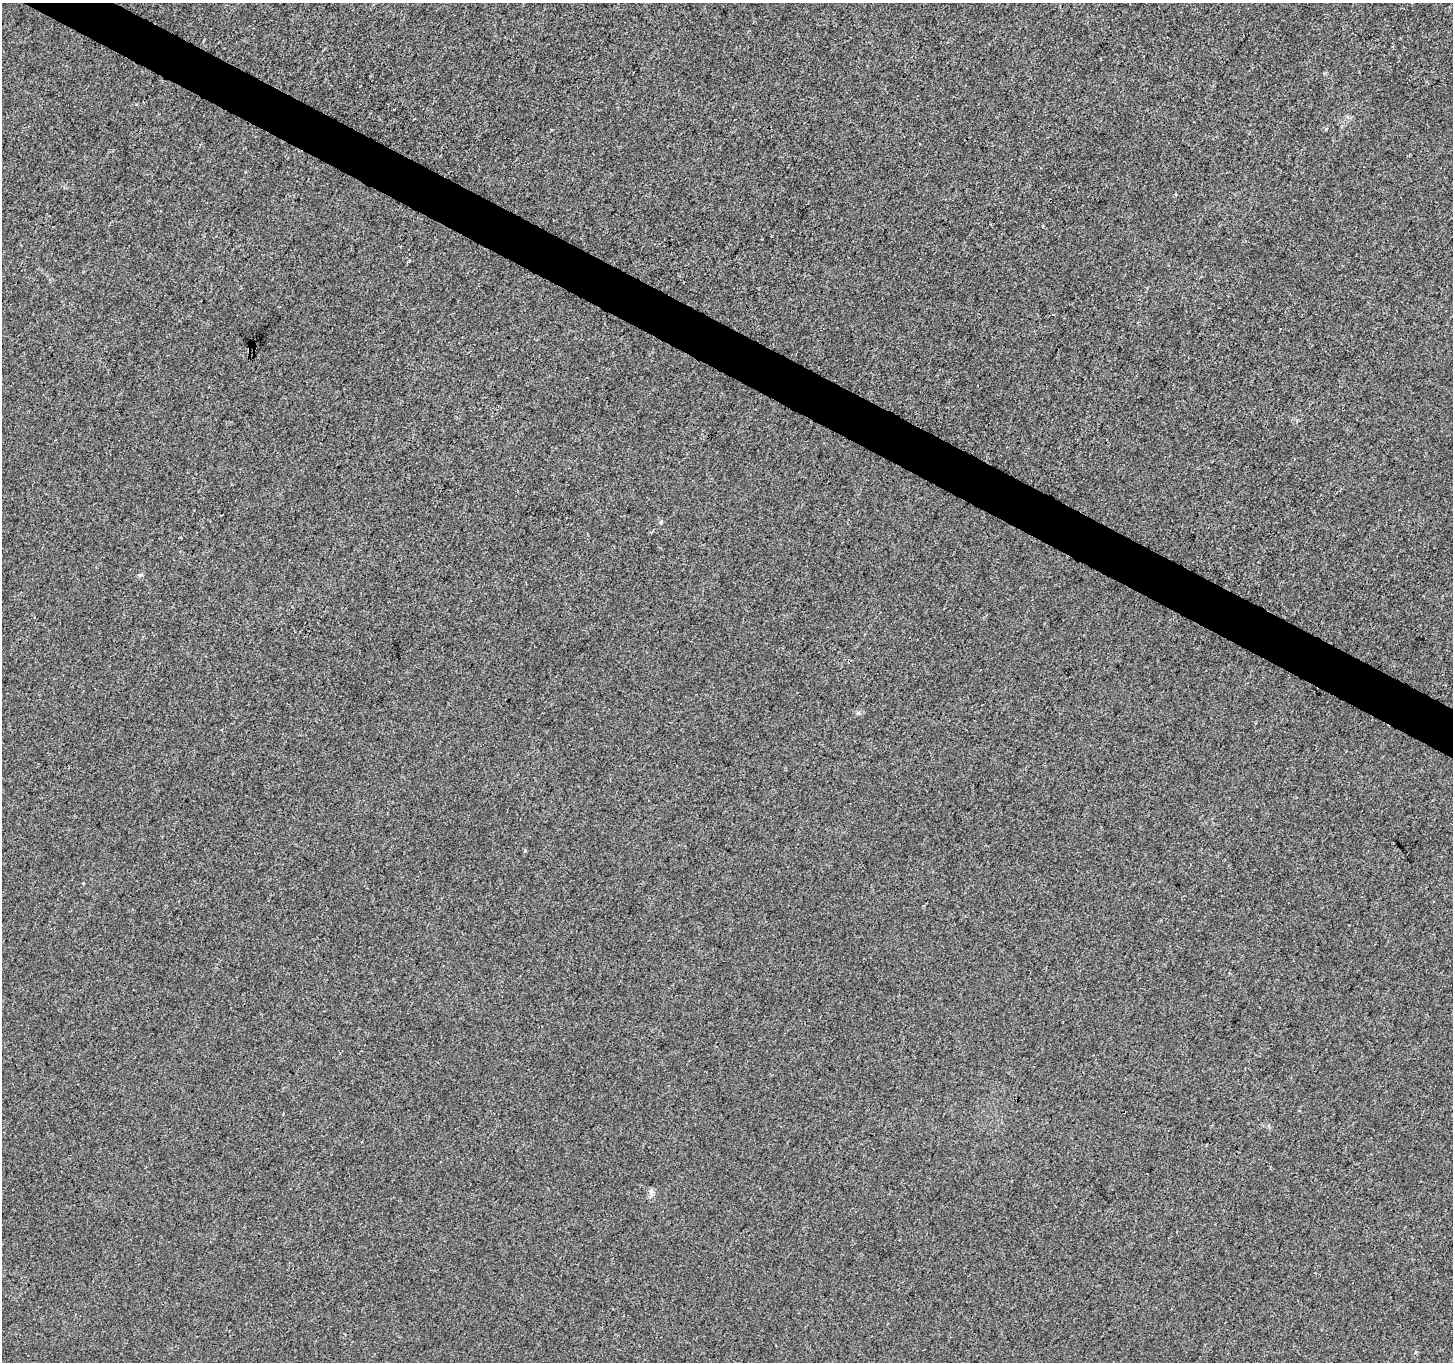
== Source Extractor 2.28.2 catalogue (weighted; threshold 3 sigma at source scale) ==
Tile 11 of 4 x 4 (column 3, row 3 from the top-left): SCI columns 2903-4353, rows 1557-2916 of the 5812 x 5898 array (HDU 1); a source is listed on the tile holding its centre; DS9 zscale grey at full resolution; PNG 1455 x 1364 px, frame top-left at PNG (2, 3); no overlay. Shown black and unused: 3% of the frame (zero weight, under 3 of 4 exposures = <1% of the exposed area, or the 3 px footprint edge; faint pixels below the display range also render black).
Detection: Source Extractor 2.28.2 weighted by HDU 2 'WHT'; one run over the whole footprint, this tile lists its part. Background 9.15e-04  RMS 0.0028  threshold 0.0128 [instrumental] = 3 sigma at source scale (4.5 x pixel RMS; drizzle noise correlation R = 1.50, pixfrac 1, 0.0396/0.0396 arcsec/px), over >= 5 px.
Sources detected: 4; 1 cosmic-ray / hot-pixel residue — not listed; the other 3 listed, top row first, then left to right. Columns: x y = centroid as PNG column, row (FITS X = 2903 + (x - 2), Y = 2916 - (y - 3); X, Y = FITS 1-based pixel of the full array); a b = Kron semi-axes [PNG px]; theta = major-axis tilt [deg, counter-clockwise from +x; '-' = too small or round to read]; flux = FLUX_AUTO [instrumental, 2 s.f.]
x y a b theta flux
661 522 5 4 - 0.33
140 575 6 4 19 0.39
651 1192 9 6 -81 0.92